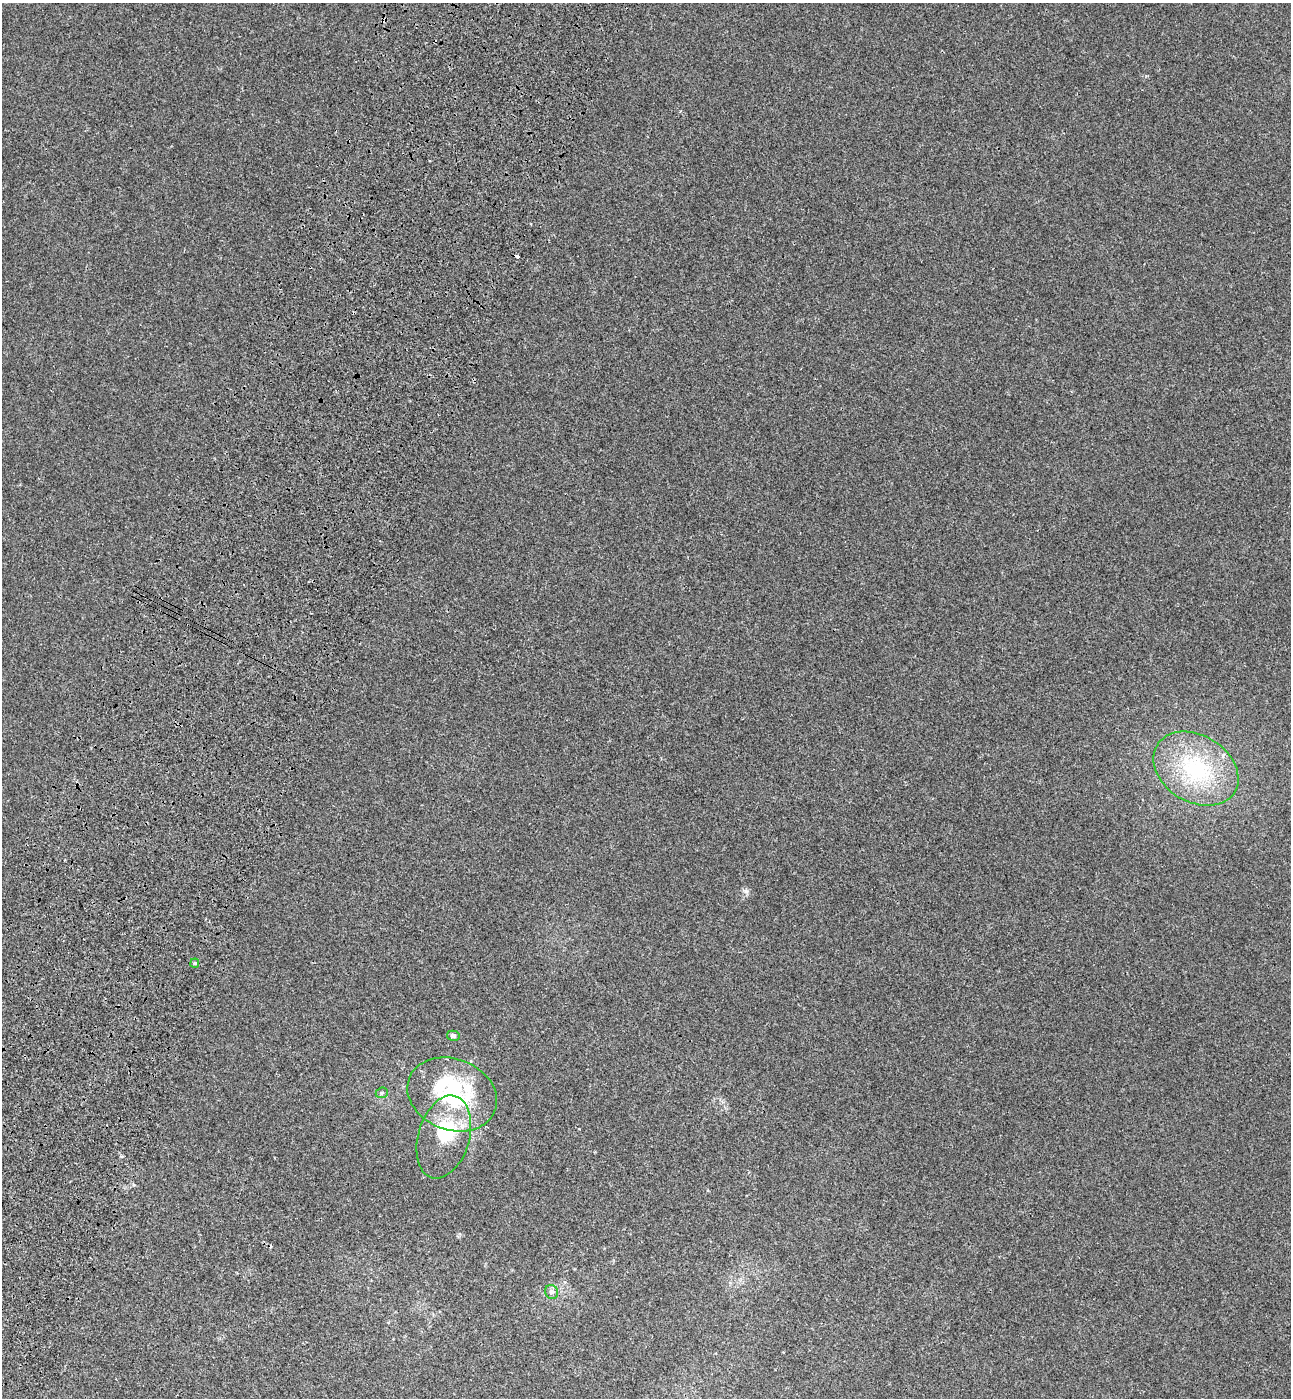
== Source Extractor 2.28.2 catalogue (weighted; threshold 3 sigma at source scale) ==
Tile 7 of 4 x 4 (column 3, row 2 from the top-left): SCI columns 2965-4253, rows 2858-4253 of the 5802 x 5712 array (HDU 1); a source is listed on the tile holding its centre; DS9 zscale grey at full resolution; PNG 1293 x 1400 px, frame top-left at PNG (2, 3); each listed source drawn as its Kron ellipse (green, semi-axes under 4 px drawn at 4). Shown black and unused: <1% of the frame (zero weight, under 3 of 4 exposures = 6% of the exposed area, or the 3 px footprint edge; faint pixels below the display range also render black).
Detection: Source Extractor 2.28.2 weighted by HDU 2 'WHT'; one run over the whole footprint, this tile lists its part. Background 5.32e-04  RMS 0.004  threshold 0.0179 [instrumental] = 3 sigma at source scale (4.5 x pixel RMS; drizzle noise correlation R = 1.50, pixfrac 1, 0.05/0.05 arcsec/px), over >= 5 px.
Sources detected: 12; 2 inside a brighter object's white glare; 2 cosmic-ray / hot-pixel residue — neither listed nor drawn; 1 inside a brighter listed object's ellipse — not listed separately; the other 7 listed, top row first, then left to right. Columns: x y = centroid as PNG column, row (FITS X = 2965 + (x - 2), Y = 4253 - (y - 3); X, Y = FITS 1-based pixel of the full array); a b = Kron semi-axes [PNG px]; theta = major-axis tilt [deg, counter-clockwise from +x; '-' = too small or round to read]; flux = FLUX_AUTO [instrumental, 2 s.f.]
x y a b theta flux
1196 769 45 33 -31 36
195 963 4 4 - 0.47
453 1036 6 5 - 1.4
382 1093 6 5 - 0.71
452 1094 46 35 -21 39
444 1137 42 25 74 20
551 1292 7 6 - 1.4